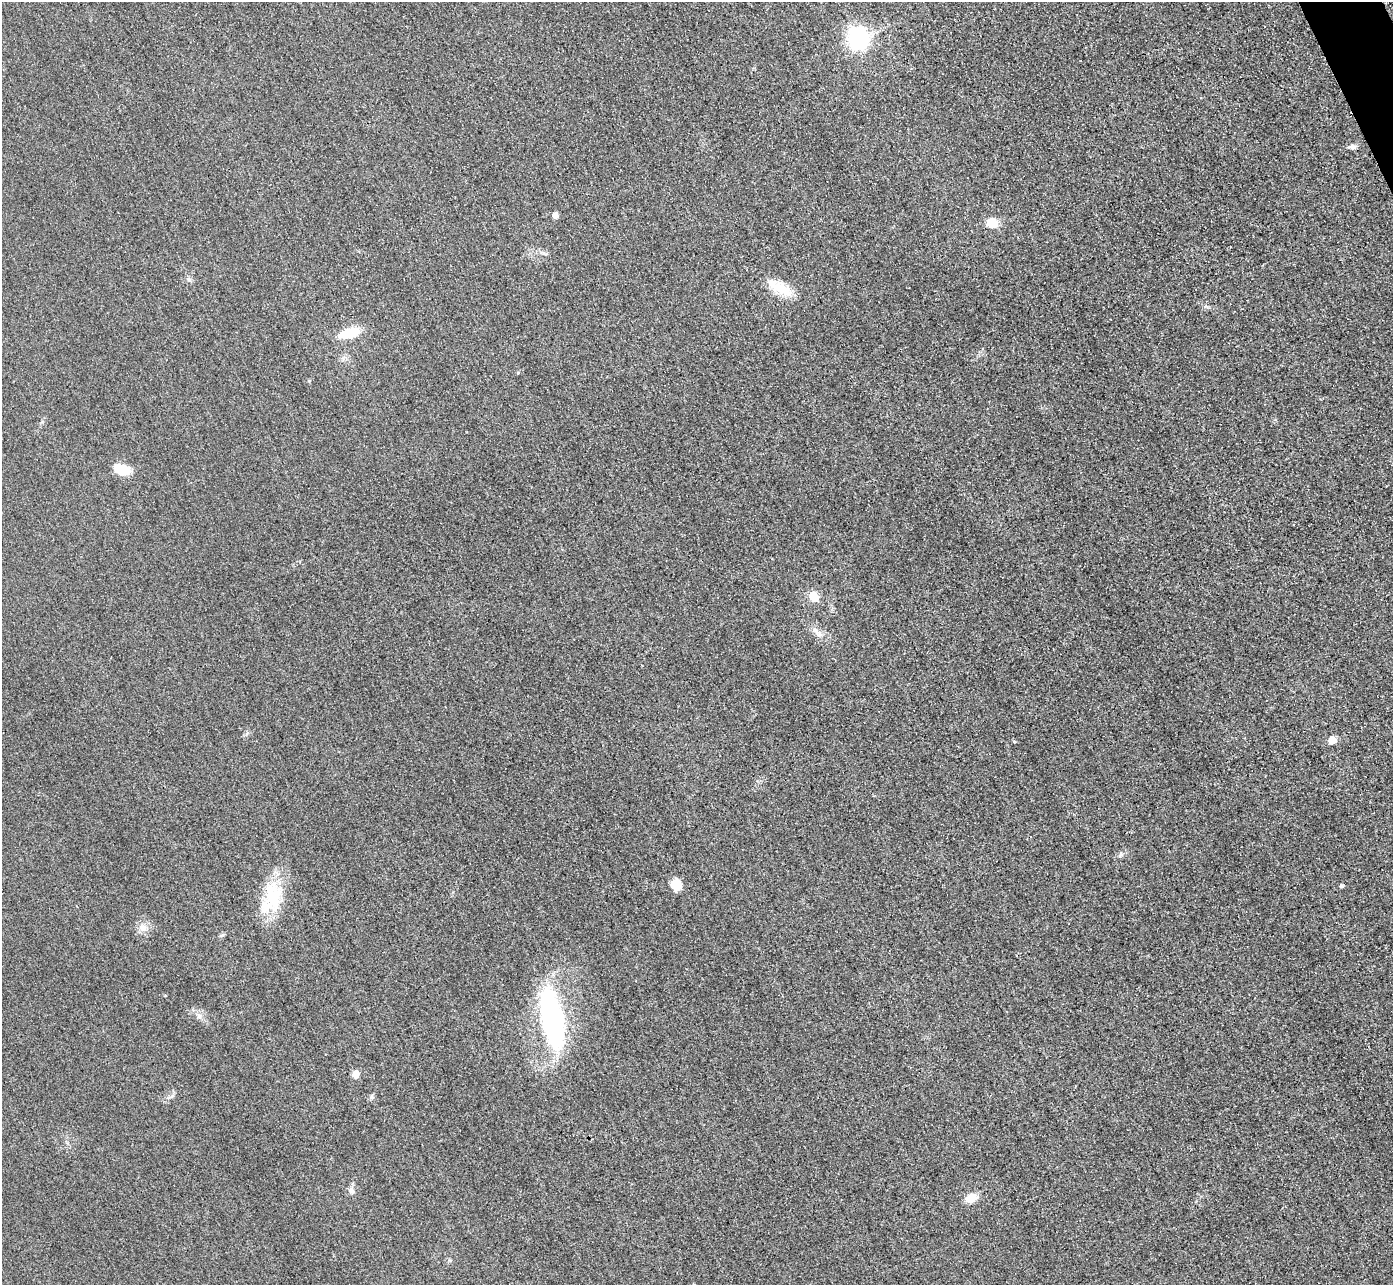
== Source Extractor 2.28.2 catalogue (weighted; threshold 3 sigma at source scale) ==
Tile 10 of 4 x 4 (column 2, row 3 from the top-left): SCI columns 1422-2812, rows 1590-2872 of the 5625 x 5613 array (HDU 1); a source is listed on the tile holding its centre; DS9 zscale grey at full resolution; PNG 1395 x 1287 px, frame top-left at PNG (2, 2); no overlay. Shown black and unused: <1% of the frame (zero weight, under 3 of 4 exposures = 3% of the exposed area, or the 3 px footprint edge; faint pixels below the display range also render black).
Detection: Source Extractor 2.28.2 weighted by HDU 2 'WHT'; one run over the whole footprint, this tile lists its part. Background 0.0651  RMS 0.019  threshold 0.0834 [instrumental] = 3 sigma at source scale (4.5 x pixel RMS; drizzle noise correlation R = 1.50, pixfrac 1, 0.05/0.05 arcsec/px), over >= 5 px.
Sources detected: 22; all 22 listed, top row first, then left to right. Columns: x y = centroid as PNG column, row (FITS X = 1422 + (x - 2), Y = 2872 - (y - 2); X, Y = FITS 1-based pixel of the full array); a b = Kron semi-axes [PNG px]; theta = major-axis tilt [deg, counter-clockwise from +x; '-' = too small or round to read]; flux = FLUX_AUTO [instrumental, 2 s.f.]
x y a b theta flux
857 39 8 7 - 990
1352 147 10 5 1 6.8
555 215 5 5 - 12
992 223 12 11 - 27
782 289 31 14 -24 42
349 333 26 11 16 40
309 381 5 4 - 2
122 469 17 11 -17 39
814 596 9 8 - 29
815 631 13 6 -46 9.1
1332 740 5 5 - 38
1014 742 5 3 - 1.7
676 885 13 11 -75 21
1341 886 5 4 - 3.5
273 896 38 23 -87 91
143 928 12 10 3 13
199 1016 7 6 - 5.7
552 1018 64 23 -78 340
355 1074 5 5 - 28
372 1097 6 5 - 3.5
352 1191 10 7 -77 7
971 1198 12 9 21 23
Unlisted compact peaks at least as high as the median listed source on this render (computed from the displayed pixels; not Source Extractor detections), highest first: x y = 1120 856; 518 373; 222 935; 172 1096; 546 254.